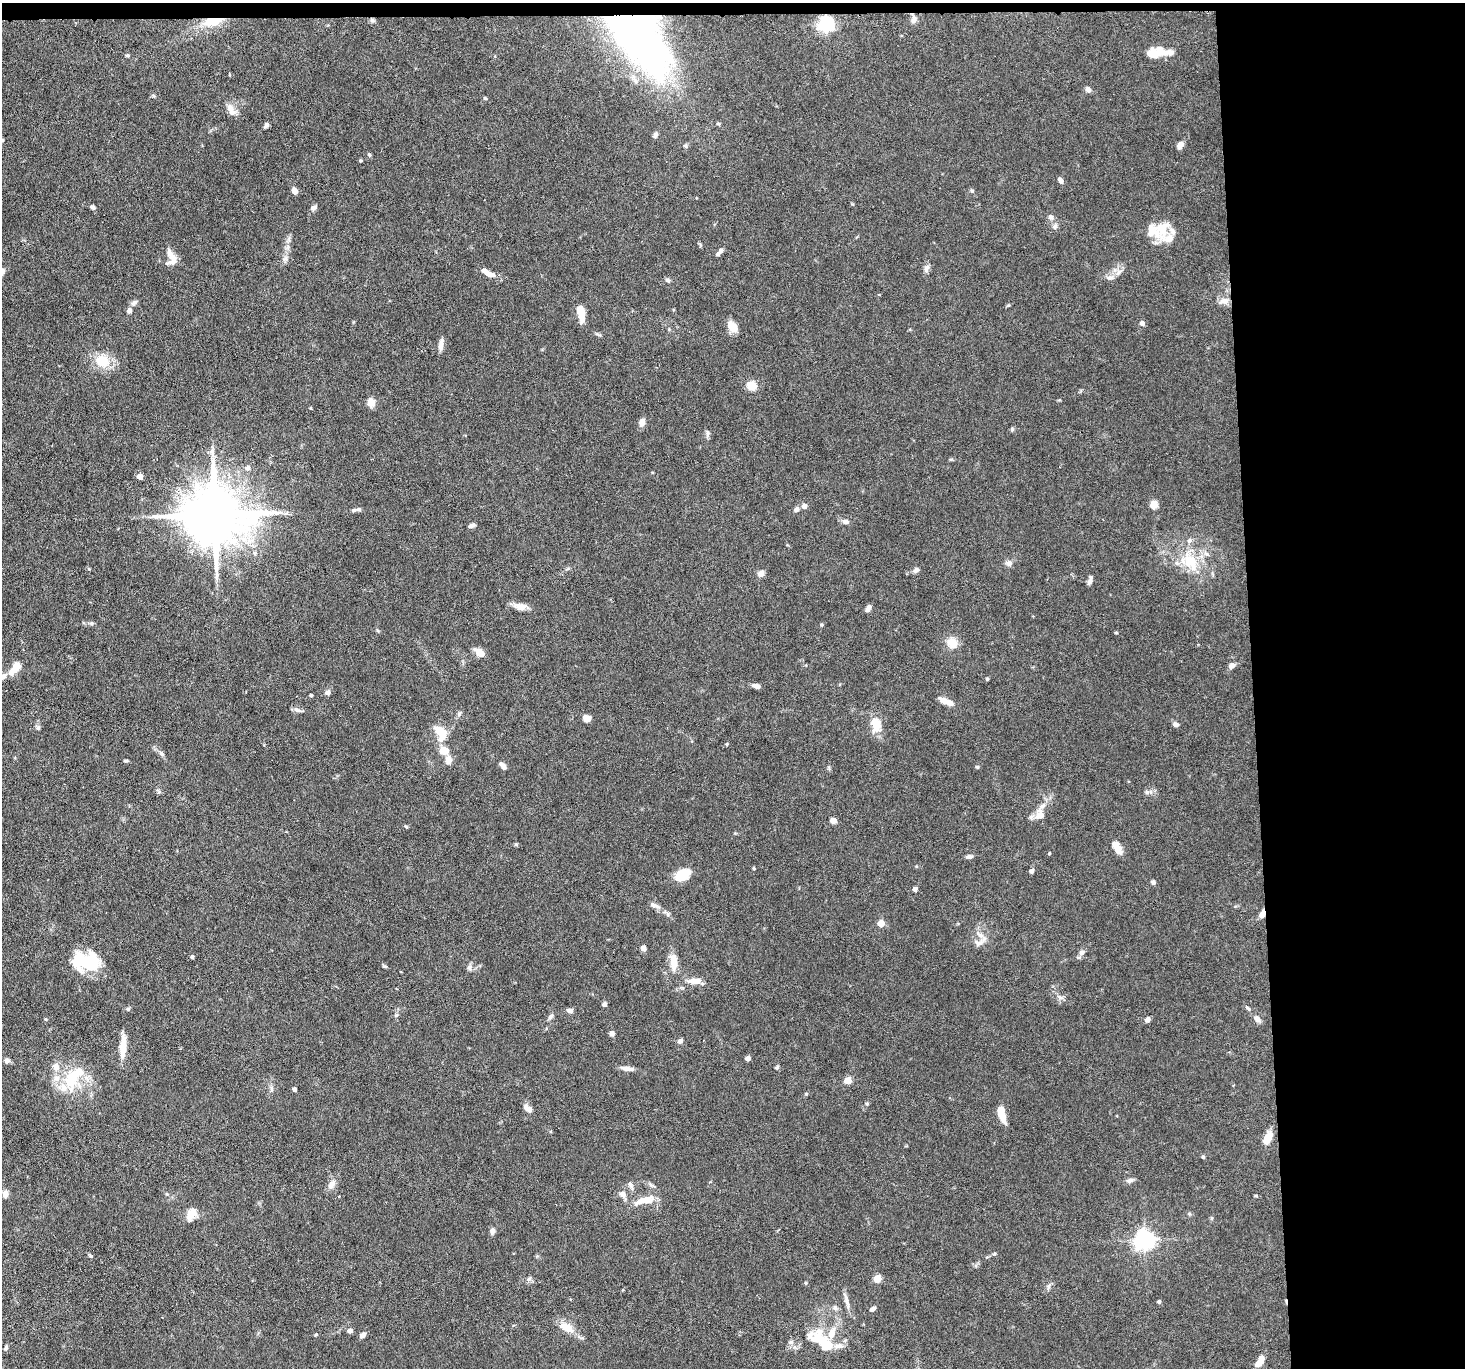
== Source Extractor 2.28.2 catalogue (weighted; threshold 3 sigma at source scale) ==
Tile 3 of 3 x 3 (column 3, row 1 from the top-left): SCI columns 2928-4390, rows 2878-4243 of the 4390 x 4364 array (HDU 1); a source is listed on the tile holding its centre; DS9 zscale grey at full resolution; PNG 1467 x 1370 px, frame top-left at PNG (2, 3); no overlay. Shown black and unused: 15% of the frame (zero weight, under 3 of 6 exposures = <1% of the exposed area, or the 3 px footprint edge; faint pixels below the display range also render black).
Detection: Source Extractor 2.28.2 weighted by HDU 2 'WHT'; one run over the whole footprint, this tile lists its part. Background 0.0814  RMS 0.0037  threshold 0.015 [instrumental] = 3 sigma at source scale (4.09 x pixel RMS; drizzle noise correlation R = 1.36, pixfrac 0.8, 0.05/0.05 arcsec/px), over >= 5 px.
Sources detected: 191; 7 inside a brighter object's white glare — not listed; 13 inside a brighter listed object's ellipse — not listed separately; the other 171 listed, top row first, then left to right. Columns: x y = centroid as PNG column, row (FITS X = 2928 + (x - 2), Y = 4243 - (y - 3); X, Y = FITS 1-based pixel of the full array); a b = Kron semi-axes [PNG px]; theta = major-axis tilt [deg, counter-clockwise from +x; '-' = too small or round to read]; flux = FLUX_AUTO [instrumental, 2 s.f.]
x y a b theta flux
914 19 11 8 62 1.6
372 20 7 5 -14 0.78
213 21 24 10 12 8.1
632 22 81 45 -47 140
826 24 6 6 - 100
1153 53 36 10 5 5.4
127 55 5 4 - 0.42
229 74 5 3 - 0.25
1088 89 6 5 - 1.5
153 96 6 4 -3 0.45
485 98 5 4 - 0.38
231 109 16 8 -60 2.8
718 124 6 3 -1 0.4
266 125 6 4 62 0.84
655 135 8 5 62 0.88
2 140 5 5 - 0.47
1180 145 8 6 63 1.9
686 146 6 4 -71 0.5
369 155 6 4 -67 0.54
1061 180 7 5 -48 1.1
294 191 7 5 -69 2.1
972 191 6 5 - 0.51
92 207 6 4 -33 0.89
314 208 8 6 37 1.2
1051 217 8 6 -69 1.1
1055 226 9 6 79 1
1162 228 29 17 75 7.7
721 251 6 6 - 0.9
170 254 21 8 -66 3.5
285 259 8 6 62 1.1
926 269 12 6 80 1.4
488 273 18 6 -27 3.1
1109 278 11 7 10 1.6
668 280 7 5 -39 0.69
1224 301 17 8 12 2.2
134 303 9 6 39 1
129 311 7 6 - 1.2
581 313 15 6 -81 6.8
1142 323 5 4 - 1.7
733 327 10 8 -46 5.3
598 335 9 3 -21 0.53
441 345 14 5 83 2.1
102 361 13 11 -29 9.6
751 386 11 10 - 4.1
371 402 8 7 - 3.2
311 408 4 3 - 0.29
642 422 10 7 74 1.9
1012 429 6 5 - 0.52
707 433 12 4 90 0.85
247 468 6 6 - 1.5
140 477 4 4 - 3.1
1154 505 8 7 - 2.8
804 506 5 5 - 1.9
359 509 7 6 - 0.85
797 509 7 5 41 1.1
215 515 18 15 -2 2600
845 521 8 6 -8 1.3
472 525 8 5 14 0.96
1191 562 26 19 -50 12
1009 563 9 8 - 1.3
916 570 7 6 - 1.2
761 574 8 6 50 1.8
1089 581 9 6 68 1.3
520 607 14 9 -10 3
868 608 8 5 62 1.5
91 623 6 5 - 0.57
1116 633 5 3 - 0.33
952 643 15 13 -40 4.2
480 653 11 6 -36 3.6
1232 665 6 5 - 2
15 668 18 8 51 4.8
987 679 4 4 - 0.37
756 686 9 5 -11 1.4
328 692 7 6 - 1.1
311 695 4 3 - 0.47
946 701 16 6 -23 3.2
297 710 9 5 -26 1
459 714 9 4 55 0.72
587 718 7 6 - 3
876 724 15 10 -75 6.4
1176 724 7 5 -16 1.2
38 728 7 5 75 0.76
443 734 22 10 67 4.9
727 744 4 4 - 0.35
444 751 9 8 - 4.3
161 754 8 6 -51 1
448 760 10 7 -90 2.3
126 761 7 3 8 0.4
504 767 8 6 -49 1.7
977 767 5 4 - 0.44
159 792 7 5 -72 0.66
1147 792 6 6 - 0.71
1040 815 14 12 -87 3.4
833 820 4 4 - 5.4
406 827 5 4 - 0.43
1118 849 15 8 -66 3.4
1049 853 3 3 - 0.31
969 856 8 5 7 0.95
754 868 4 3 - 0.38
1031 871 4 4 - 1.5
683 874 18 11 24 6.5
1153 882 5 5 - 0.89
915 889 4 4 - 1.6
655 906 14 5 -22 1.5
1262 914 10 6 68 2
881 923 5 4 - 7.4
979 942 22 8 28 2.6
643 948 6 5 - 1.5
1081 952 8 7 - 1.4
192 957 4 4 - 0.73
84 962 27 16 -16 18
674 962 19 8 -87 5
385 966 6 4 -34 0.55
469 968 8 6 -88 0.96
695 981 16 7 -1 3.9
1060 997 10 4 -32 1.1
604 1004 4 4 - 1.3
1248 1008 10 3 -41 0.61
128 1009 6 5 - 0.51
570 1010 8 6 -11 1.1
396 1015 6 4 44 0.51
550 1016 9 6 50 0.89
1148 1019 6 5 - 1.3
1257 1019 9 7 -58 1.6
612 1033 4 4 - 2.3
680 1041 6 5 - 1
123 1047 29 7 87 5
748 1058 4 4 - 2.5
7 1060 7 6 - 0.95
627 1068 18 6 -8 1.8
777 1068 5 5 - 0.51
71 1079 29 20 87 14
848 1080 5 4 - 8.9
271 1089 9 4 -82 0.79
294 1089 4 4 - 1.2
806 1094 5 4 - 0.42
867 1104 5 4 - 0.47
528 1108 11 7 -39 2.1
1003 1117 12 7 -68 4.1
1267 1139 13 7 63 5.5
1203 1157 4 4 - 0.46
1130 1180 10 6 17 1.1
332 1184 15 8 56 2.2
631 1186 12 5 -63 1.2
5 1194 9 6 90 1.6
622 1194 10 8 -51 1.9
1256 1196 6 3 -18 0.34
645 1200 26 8 15 5.7
192 1213 14 8 56 4.3
1212 1218 6 4 89 0.46
492 1231 7 5 -90 1.4
1145 1240 7 6 - 190
994 1254 6 3 18 0.43
91 1256 7 4 -31 0.47
529 1279 7 5 44 0.84
877 1279 5 5 - 9.4
806 1283 4 4 - 0.42
1048 1286 8 4 81 0.76
846 1298 21 5 -75 1.9
1159 1302 4 4 - 0.67
835 1308 8 7 - 1.1
873 1309 7 5 37 1
567 1328 12 7 -29 5.6
350 1331 6 5 - 1.3
316 1334 5 3 - 0.34
363 1335 6 5 - 1.4
817 1338 21 19 -44 10
791 1342 8 6 13 0.94
838 1346 15 7 3 1.9
6 1347 8 4 75 0.59
1259 1363 9 5 34 2.9
Overlapping masked pixels (flux is a lower limit): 6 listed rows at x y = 372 20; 213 21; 632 22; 826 24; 215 515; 1262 914
Isophote crosses this tile's border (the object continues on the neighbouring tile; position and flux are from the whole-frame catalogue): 1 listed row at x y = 2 140
Unlisted compact peaks at least as high as the median listed source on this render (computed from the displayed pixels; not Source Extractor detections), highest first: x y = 821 625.